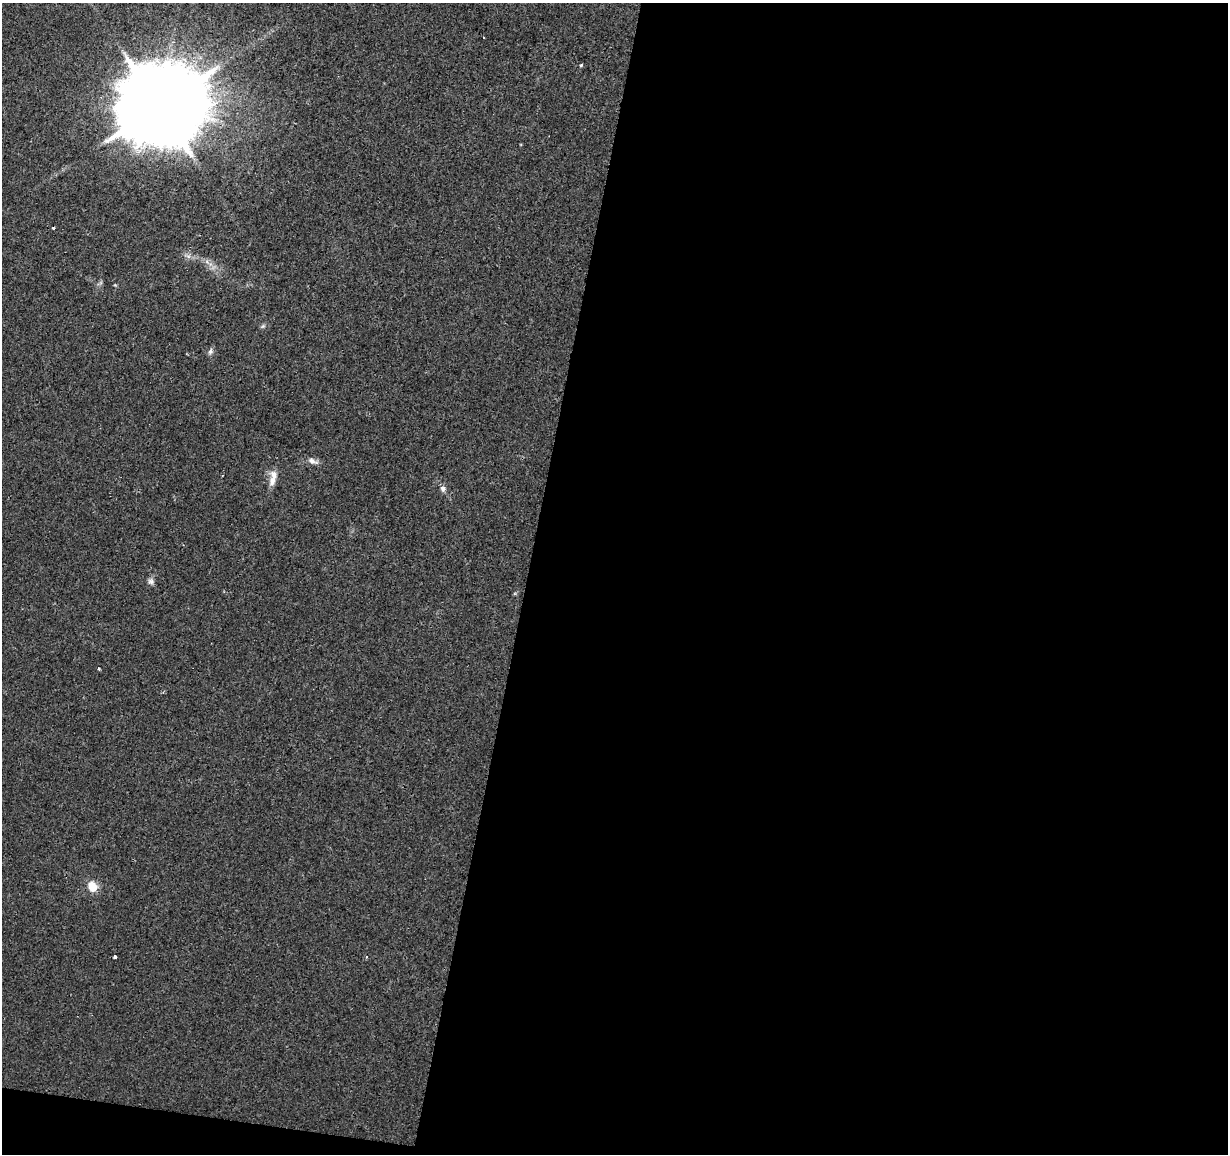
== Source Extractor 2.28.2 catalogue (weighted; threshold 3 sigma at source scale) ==
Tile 16 of 4 x 4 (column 4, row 4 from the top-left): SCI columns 3680-4905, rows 225-1376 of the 4913 x 5118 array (HDU 1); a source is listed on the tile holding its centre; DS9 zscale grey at full resolution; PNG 1230 x 1156 px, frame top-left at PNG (2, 3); no overlay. Shown black and unused: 58% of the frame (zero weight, under 2 of 3 exposures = <1% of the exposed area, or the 3 px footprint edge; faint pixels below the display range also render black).
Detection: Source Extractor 2.28.2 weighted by HDU 2 'WHT'; one run over the whole footprint, this tile lists its part. Background 0.00516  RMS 0.0036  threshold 0.016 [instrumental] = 3 sigma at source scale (4.5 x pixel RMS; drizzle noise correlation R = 1.50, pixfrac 1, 0.0396/0.0396 arcsec/px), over >= 5 px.
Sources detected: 14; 1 inside a brighter listed object's ellipse — not listed separately; the other 13 listed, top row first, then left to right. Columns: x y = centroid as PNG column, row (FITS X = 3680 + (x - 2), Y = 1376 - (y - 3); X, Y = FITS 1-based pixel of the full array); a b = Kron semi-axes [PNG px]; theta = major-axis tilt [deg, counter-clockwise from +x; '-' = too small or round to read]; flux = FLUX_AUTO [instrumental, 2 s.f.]
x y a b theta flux
581 65 4 3 - 0.42
159 107 23 21 43 6400
53 228 3 3 - 1
188 256 7 4 -18 0.97
263 326 6 5 - 0.6
210 351 9 6 64 1.1
312 461 14 7 -24 1.9
274 475 13 10 -59 2.6
443 489 8 7 - 1.2
151 581 9 8 - 1.2
99 668 3 3 - 0.84
92 886 12 10 -58 5
115 956 3 3 - 0.72